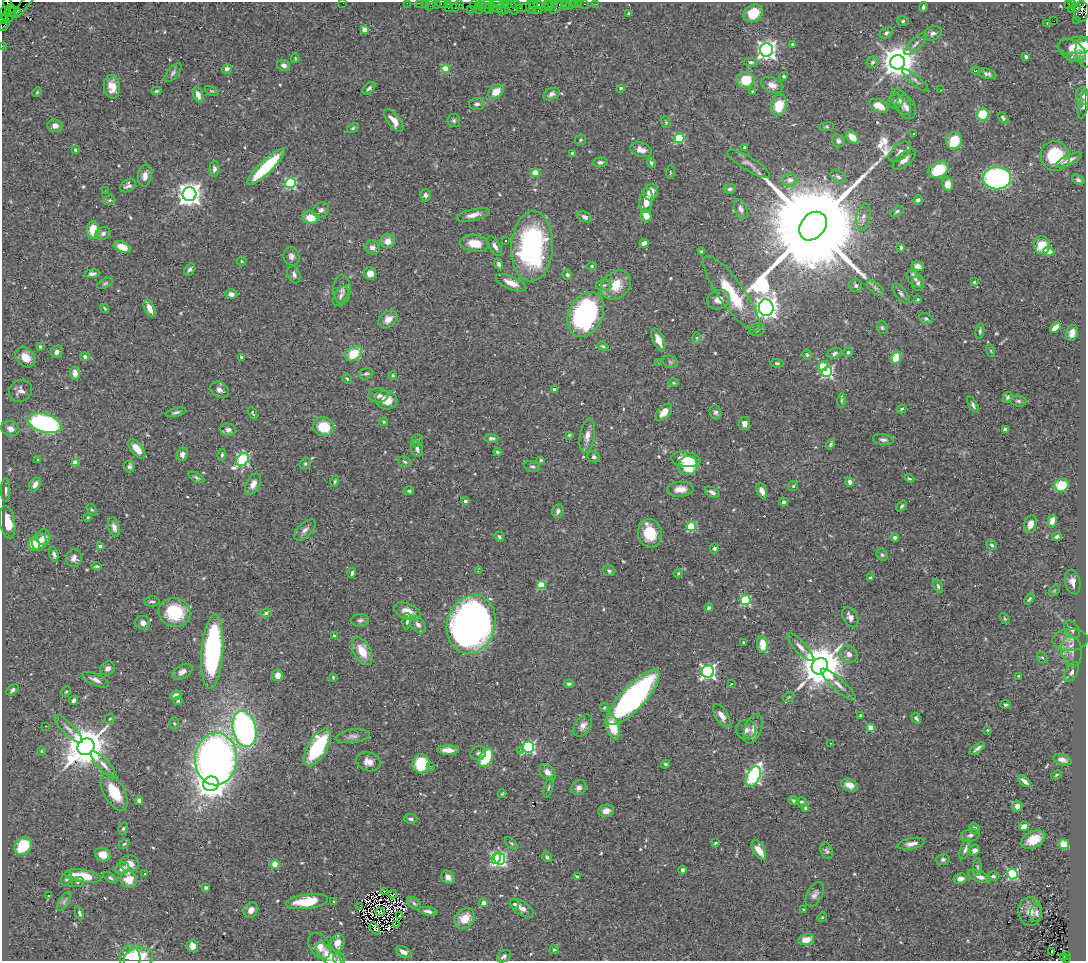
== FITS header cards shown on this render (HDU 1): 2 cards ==
NAXIS1  =                 1084
NAXIS2  =                  959

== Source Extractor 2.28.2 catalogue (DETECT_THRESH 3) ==
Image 1084 x 959 px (HDU 1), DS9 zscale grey, 1 PNG px = 1 image px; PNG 1088 x 963 px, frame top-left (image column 1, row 959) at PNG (2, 2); each listed source drawn as its Kron ellipse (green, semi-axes under 4 px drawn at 4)
Background 0.717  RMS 0.02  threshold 0.0614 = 3 sigma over >= 5 px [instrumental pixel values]
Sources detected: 581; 7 with non-positive FLUX_AUTO (blend fragments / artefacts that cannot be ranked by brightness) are neither listed nor drawn; of the other 574, the 500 brightest by FLUX_AUTO listed and drawn (74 fainter detections omitted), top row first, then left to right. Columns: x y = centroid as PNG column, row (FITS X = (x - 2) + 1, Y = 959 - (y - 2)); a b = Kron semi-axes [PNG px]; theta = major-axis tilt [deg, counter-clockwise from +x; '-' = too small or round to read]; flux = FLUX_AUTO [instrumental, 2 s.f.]
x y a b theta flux
7 3 5 3 - 81
343 3 2 2 - 94
407 3 2 2 - 10
419 3 2 2 - 11
425 3 2 2 - 13
436 3 3 2 - 29
431 4 6 3 62 71
442 4 6 3 -10 39
448 4 3 2 - 9.2
459 4 3 2 - 28
487 4 7 3 0 46
498 4 6 2 3 90
508 4 4 2 - 76
516 4 5 3 - 41
533 4 4 3 - 27
539 4 3 3 - 62
547 4 3 3 - 26
554 4 4 3 - 52
574 4 3 3 - 45
579 4 2 2 - 8.9
585 4 3 2 - 24
596 4 2 2 - 4.9
24 5 16 3 52 48
474 5 5 2 - 23
550 5 5 3 - 41
566 5 5 4 - 14
1068 5 3 3 - 50
1072 5 3 3 - 14
570 6 3 2 - 15
479 7 7 4 76 110
484 7 7 2 -31 82
512 7 8 3 -65 92
525 7 2 2 - 21
530 7 6 3 -90 50
545 7 3 2 - 28
556 7 8 3 44 220
923 7 5 3 - 2.8
448 8 2 2 - 21
455 8 3 3 - 52
489 8 5 3 - 19
496 8 2 2 - 28
505 8 6 3 -89 67
520 8 2 2 - 13
1077 8 3 3 - 120
10 9 5 3 - 340
501 9 6 3 -87 200
1071 9 3 2 - 12
470 10 2 2 - 28
532 11 3 2 - 51
538 11 3 2 - 86
1081 11 10 7 88 760
5 12 5 2 - 12
12 12 9 4 19 420
753 13 10 8 32 38
629 14 4 3 - 1.9
7 18 6 4 -23 380
2 20 4 2 - 38
1076 20 2 2 - 16
903 21 6 4 3 2.7
1054 21 2 2 - 40
1047 24 3 2 - 5.1
4 25 6 2 55 14
365 29 4 4 - 18
886 33 7 5 33 3.6
933 33 9 7 24 5
792 44 4 3 - 2.5
915 44 14 5 44 5.8
1077 45 19 8 6 21
2 46 2 2 - 7.2
766 50 6 6 - 730
1072 50 15 9 -32 13
1084 52 15 8 -81 7.9
1026 57 4 3 - 2.8
1072 57 5 4 - 2.7
295 58 5 3 - 1.6
751 62 7 4 -4 2.9
873 62 6 5 - 3.7
897 62 7 7 - 3100
284 65 6 5 - 6.6
227 69 5 4 - 5.9
446 69 4 4 - 56
976 71 4 3 - 1.7
173 73 11 5 50 4.3
987 74 9 5 -17 4.7
784 76 4 4 - 2
746 80 9 8 - 40
915 80 17 4 -40 5
772 85 11 7 -25 9.8
112 87 12 8 -84 15
369 88 7 4 45 3.8
621 88 3 3 - 3.3
941 90 3 2 - 1.8
156 91 5 4 - 2.1
212 91 7 4 -26 1.9
37 92 5 4 - 1.6
496 92 8 6 36 20
753 92 4 3 - 2.2
552 94 9 5 25 5.2
198 95 8 5 -72 8.3
1083 96 9 7 -73 4.4
895 102 8 6 24 5.1
901 102 14 8 -60 8.7
477 104 8 6 1 4.2
779 105 11 7 77 35
879 106 10 6 -24 19
1083 106 13 5 79 3.4
906 107 12 9 -65 7.2
983 115 6 6 - 50
1003 118 6 4 -48 2.9
454 120 6 6 - 3.2
394 121 13 6 -52 15
666 122 6 4 -69 1.9
55 126 7 6 - 8.3
827 127 7 3 7 2
353 128 6 4 35 2.4
913 134 3 3 - 1.7
852 137 7 5 -46 18
679 138 5 4 - 100
581 140 6 5 - 2
838 141 6 6 - 4.8
954 141 9 7 69 40
745 147 3 3 - 2.1
75 150 4 3 - 2
641 150 11 7 -19 8
900 152 13 7 39 7
572 153 3 3 - 1.7
1055 156 15 14 - 70
904 160 14 6 40 8.2
1069 160 14 5 25 8.5
600 162 7 5 5 3.9
651 163 5 4 - 2.6
748 164 24 6 -31 8.4
266 167 25 6 44 97
214 169 8 5 84 4.9
938 170 11 7 27 58
670 172 7 3 84 1.6
535 173 4 4 - 40
145 176 11 7 81 9.9
838 177 8 5 -31 4.1
997 178 14 11 1 420
790 180 7 6 - 7.4
1078 180 6 4 -22 3.2
290 183 5 5 - 160
948 184 7 5 -82 15
128 186 9 6 29 5.5
730 189 6 5 - 3.1
105 190 2 2 - 21
651 192 8 7 - 13
189 194 7 6 - 1300
425 195 6 5 - 4.5
109 200 6 4 19 2.4
918 200 5 4 - 3.7
646 201 12 6 82 17
741 209 10 6 -66 5.8
321 210 8 7 - 5.1
897 211 7 4 34 2.4
473 215 17 5 14 10
646 215 6 5 - 17
585 217 7 5 -23 3.8
863 217 14 7 82 7.4
310 218 8 6 -12 21
813 226 16 12 48 68000
93 230 9 6 87 28
103 234 8 6 24 4.8
388 241 7 7 - 12
505 241 3 3 - 3.3
475 243 15 8 -7 25
644 243 5 4 - 6.9
1042 245 9 8 - 30
495 246 11 5 -59 6.3
532 246 35 21 86 260
122 247 8 5 -27 22
372 247 7 7 - 7.2
901 247 3 3 - 3.3
701 251 4 3 - 2.2
1049 251 5 4 - 8.2
291 256 9 8 - 5.8
241 261 5 4 - 1.7
499 264 5 4 - 4.1
592 266 5 4 - 1.6
918 266 6 4 -18 4.7
190 269 7 5 61 3.8
92 274 7 4 6 4.4
294 274 9 6 -71 5.1
370 274 6 6 - 10
567 275 5 4 - 3.4
915 279 10 6 -42 5.7
974 282 4 4 - 1.5
105 283 8 4 25 2.4
511 283 16 6 -22 14
918 283 7 6 - 3.9
604 285 8 5 3 3.3
616 285 16 13 40 31
856 285 7 6 - 3.3
875 288 10 5 -38 4.2
342 290 15 8 -90 7.6
732 293 45 12 -55 71
231 294 6 4 -4 5.8
901 294 12 5 -53 4.1
341 296 11 6 58 5
917 299 4 3 - 1.5
718 300 12 9 17 12
105 308 4 3 - 1.7
150 308 9 5 -66 14
766 308 8 7 - 1300
586 314 23 17 64 270
388 319 10 8 36 13
926 319 7 5 -27 2.6
1055 327 6 4 41 11
882 328 6 5 - 2.3
757 330 7 6 - 3.3
980 331 8 4 80 2.6
1072 333 8 5 75 8
697 338 6 4 90 1.5
658 340 12 5 -67 13
40 346 3 3 - 1.8
603 346 6 4 -20 2.4
991 351 6 4 -72 2
57 352 6 5 - 5
848 352 5 4 - 2.4
834 353 7 5 23 3.8
354 354 9 6 39 35
807 355 5 4 - 2.2
25 357 11 8 -44 19
85 357 5 4 - 5.7
242 357 3 3 - 3.9
896 358 6 5 - 27
670 362 8 6 -22 3.2
658 363 3 2 - 2.5
777 363 6 4 -7 2.2
823 366 5 4 - 36
827 372 5 5 - 190
75 373 6 5 - 9.2
366 374 7 5 21 3
393 375 4 3 - 1.6
347 379 5 3 - 2
673 383 5 4 - 1.5
554 389 3 3 - 4
219 390 9 7 -31 7
21 391 12 10 40 8
378 395 10 7 3 8.1
1007 397 5 4 - 3
386 400 11 9 -12 18
841 400 7 3 90 2
1018 401 8 5 -2 2.9
973 405 9 4 -63 3.7
902 409 5 3 - 2
176 412 10 4 13 3.4
664 412 10 6 47 14
715 412 7 5 -71 4.2
253 413 7 3 -63 2
384 422 4 4 - 1.8
44 423 17 9 -16 290
744 424 6 5 - 7.1
324 427 10 9 - 38
10 429 9 7 -18 7
1005 429 4 3 - 4.3
228 430 8 6 -8 5.3
569 435 4 3 - 1.6
587 436 17 7 80 11
491 438 7 4 -2 4.3
417 440 6 5 - 2.6
883 440 10 5 -9 4.4
831 444 5 4 - 2.4
137 449 11 6 -51 14
417 449 8 5 -73 5.3
497 452 4 4 - 2.8
182 454 6 5 - 6.5
222 455 6 4 81 2.3
594 457 6 5 - 3.6
686 459 15 7 -8 32
37 460 3 2 - 1.7
243 460 7 5 40 210
541 460 4 4 - 1.8
405 462 7 5 -18 2.8
75 463 4 4 - 20
305 464 6 5 - 2.7
129 466 6 5 - 3.4
532 466 8 5 -15 3.3
688 466 9 9 - 51
196 477 8 4 -30 2.8
909 479 5 3 - 2.1
335 481 6 3 73 1.9
850 482 4 4 - 7.2
253 484 11 6 62 10
35 485 7 5 55 8
1061 485 7 6 - 37
793 486 5 5 - 2
680 489 13 7 4 13
6 490 12 4 -90 4.7
409 491 5 4 - 2.4
762 491 8 5 -68 9.6
712 492 8 4 -29 5.6
465 501 3 3 - 4.7
784 502 4 4 - 4.7
902 506 6 4 52 2.5
92 510 6 3 -54 1.7
558 511 7 5 70 4.7
88 517 4 4 - 1.7
1052 521 6 4 77 11
7 522 16 7 -80 24
1030 524 9 6 74 11
691 526 5 4 - 75
114 527 10 5 -75 7
305 530 13 7 44 6.8
650 533 14 11 -80 38
1057 536 5 3 - 2.9
44 537 8 6 82 9.4
499 537 5 4 - 2.7
895 537 4 4 - 4.9
39 542 9 7 80 16
34 544 6 6 - 26
992 545 5 5 - 3.3
100 546 4 3 - 14
714 548 5 4 - 3.2
54 554 7 4 -75 4.1
882 555 6 5 - 2.6
74 558 9 7 73 7.3
97 566 5 2 - 2.2
478 571 2 2 - 9.4
609 571 6 5 - 2.6
352 573 5 4 - 3.1
678 573 5 4 - 1.9
870 578 4 4 - 2.5
1073 582 12 7 -77 9
541 585 4 4 - 50
938 586 7 4 -68 2.6
1054 591 6 4 45 2
1029 599 6 3 50 2.3
745 600 5 5 - 110
152 601 8 5 -1 3.2
709 608 4 4 - 4.2
407 611 13 7 -21 18
174 612 16 14 -13 62
266 613 6 4 16 2.7
850 617 11 7 -61 9.2
1005 619 6 3 -59 1.7
360 620 9 6 5 4.4
407 621 8 4 85 2.9
143 623 7 7 - 9.4
471 624 30 24 72 930
418 625 10 6 -50 7
1072 630 10 6 -51 6
334 635 3 3 - 1.6
1070 640 17 11 2 15
743 642 3 2 - 1.5
763 644 8 5 -84 23
800 647 17 6 -47 9.4
212 651 37 11 86 260
362 651 15 8 -62 25
1072 651 15 10 -81 15
849 654 9 8 - 7.9
1042 658 6 5 - 2.5
820 666 8 8 - 5600
108 668 8 6 41 5.2
182 672 11 6 30 6.9
708 672 6 6 - 420
1072 672 11 6 59 5.5
277 675 6 5 - 11
1019 676 4 3 - 1.5
333 677 3 3 - 1.6
95 680 14 5 -23 6.9
569 684 5 4 - 3.1
731 684 3 3 - 2.5
838 684 22 6 -42 11
13 690 7 4 38 4.1
66 692 5 4 - 1.8
176 695 6 4 22 7.1
633 697 36 12 47 390
789 697 6 4 35 1.8
74 700 5 3 - 4.3
178 701 4 4 - 1.8
1006 705 5 4 - 2.2
604 707 5 4 - 1.7
860 715 3 3 - 1.9
722 716 13 6 -58 11
916 718 6 4 -58 3.1
110 719 5 4 - 1.7
174 723 6 4 -86 2.1
45 726 3 2 - 2.3
583 726 12 7 56 8.3
613 727 13 6 -73 42
871 728 4 4 - 27
68 729 19 5 -45 7.7
245 729 18 11 -77 600
746 729 10 9 - 8.5
753 729 15 8 70 10
987 730 4 3 - 1.6
353 736 17 6 8 7.2
830 743 3 2 - 2.5
86 747 9 8 - 4800
317 747 21 9 59 130
528 747 6 5 - 230
977 748 9 3 37 4.4
448 750 11 4 -1 10
520 750 3 2 - 3.4
41 751 4 4 - 1.5
478 753 8 6 24 3.7
486 758 10 6 61 75
216 759 26 21 89 920
1062 760 9 5 -17 6.2
368 762 12 9 -18 11
421 764 9 8 - 46
665 764 4 3 - 2.1
104 765 17 5 -47 8.7
430 766 3 2 - 2.1
547 772 9 6 -45 9.4
1056 775 6 4 29 1.9
753 776 11 6 65 290
1024 781 8 3 -41 6.2
211 784 8 7 - 1700
850 785 9 6 -20 13
549 788 10 3 74 2.4
579 788 8 7 - 6.1
114 792 21 10 -61 42
502 794 4 3 - 1.7
139 800 4 3 - 3.8
794 801 5 4 - 3.4
801 802 5 4 - 2.6
1017 806 5 5 - 9.5
805 808 4 4 - 1.8
606 811 8 6 10 7.9
410 819 7 5 -6 3
1024 826 5 4 - 9.8
975 828 6 4 -54 3.7
123 829 6 4 71 2.4
970 835 9 6 13 4.6
1033 840 13 8 27 26
511 843 8 4 -45 2.4
715 843 3 3 - 1.9
124 844 6 4 31 2
911 844 14 5 10 8.4
1064 844 5 5 - 23
23 846 10 8 47 50
965 849 11 4 68 4.9
759 850 11 5 -59 19
974 850 6 5 - 6.4
827 851 8 6 -68 3.2
103 855 8 6 -22 16
547 857 5 4 - 3.8
496 858 5 4 - 190
499 859 6 5 - 230
943 860 7 5 13 3.9
130 864 9 8 - 14
275 864 4 4 - 43
977 867 8 3 -89 2.2
122 868 7 6 - 8.6
683 870 4 4 - 3.8
145 874 3 2 - 2
1013 874 5 5 - 150
83 876 18 6 -9 33
993 876 6 5 - 3.1
448 877 7 6 - 6.9
577 877 4 3 - 3.2
979 877 12 5 -22 7.6
110 878 8 4 -33 2.7
66 879 7 5 64 2.7
129 879 8 8 - 27
960 879 6 5 - 8.2
78 882 6 5 - 2.2
206 888 3 3 - 3.2
384 891 4 3 - 2.2
393 894 4 2 - 1.6
815 894 13 7 60 6.3
49 895 3 2 - 3.9
64 901 11 4 56 3.8
307 901 21 7 7 48
334 902 3 3 - 3.3
414 903 8 5 -40 3.1
484 903 4 4 - 10
515 904 5 4 - 2.9
360 907 3 2 - 3.5
522 908 14 6 -33 8.8
251 910 8 7 - 9.3
803 910 4 3 - 1.8
428 911 9 4 -12 4.8
1030 911 14 12 -85 12
380 912 4 2 - 1.5
79 913 7 3 -72 2.5
1036 913 9 6 84 3.9
400 915 3 2 - 1.6
822 917 5 4 - 1.8
465 918 11 9 45 25
396 925 3 2 - 1.7
375 928 7 3 -57 3.1
806 939 8 5 13 18
337 943 9 7 79 12
192 946 6 5 - 9.7
320 946 14 10 -58 13
554 950 5 4 - 2.2
404 952 8 5 -28 9.6
1052 952 3 2 - 3.6
329 955 15 8 -42 20
1066 955 3 2 - 61
504 956 7 5 36 4.7
130 958 12 10 -87 36
138 958 15 10 13 51
1063 958 4 3 - 58
339 959 6 5 - 2.6
1066 959 3 3 - 38
At the frame edge (FLAGS 8, measured only in part): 13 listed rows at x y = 7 3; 343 3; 407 3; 419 3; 425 3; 436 3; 431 4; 442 4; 1081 11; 2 20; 2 46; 1084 52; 339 959
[74 fainter detections neither listed nor drawn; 7 non-positive-flux detections neither listed nor drawn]